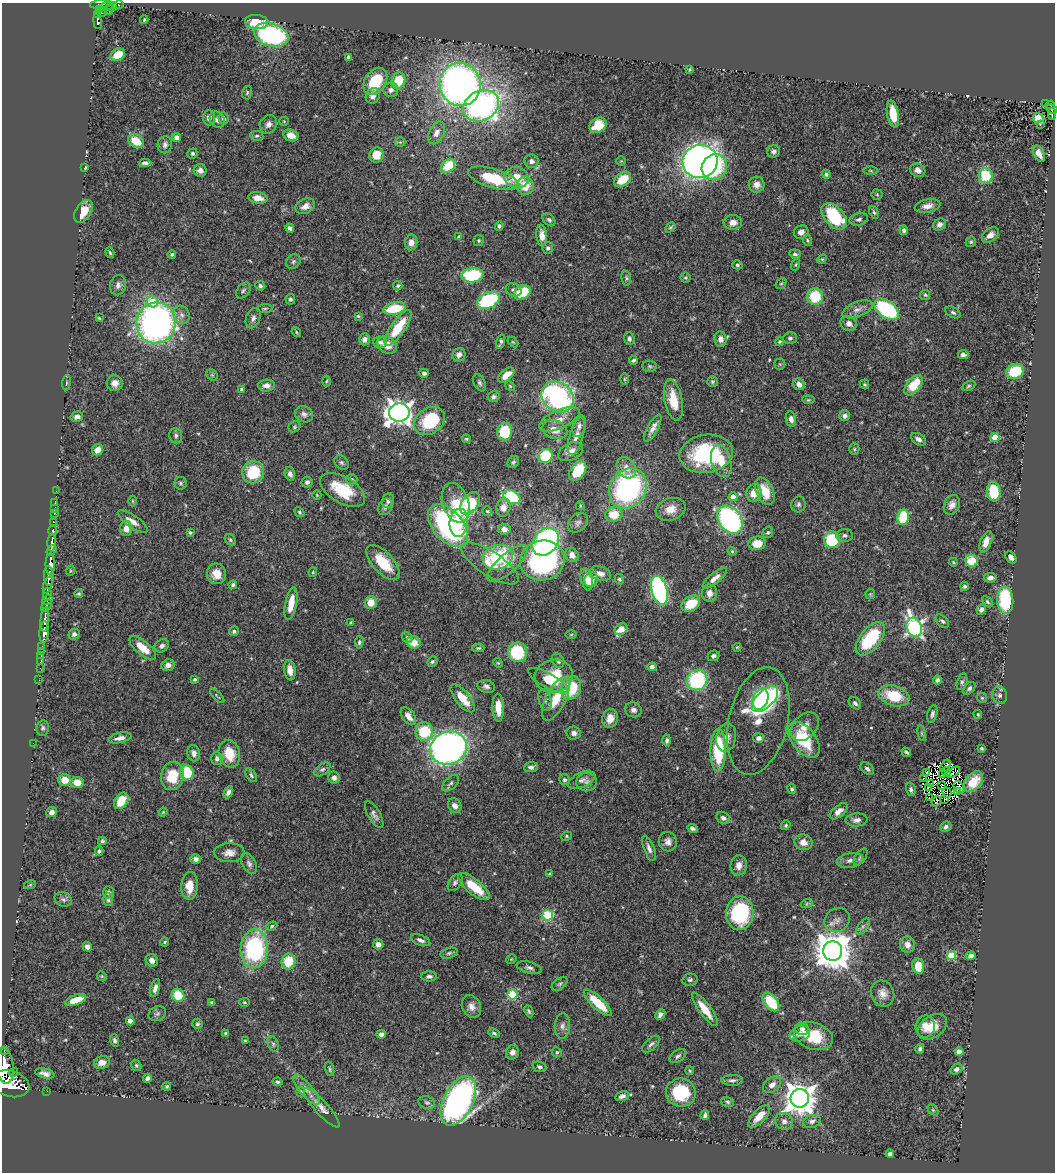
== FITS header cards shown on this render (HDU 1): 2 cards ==
NAXIS1  =                 1053
NAXIS2  =                 1170

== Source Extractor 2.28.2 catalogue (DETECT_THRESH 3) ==
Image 1053 x 1170 px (HDU 1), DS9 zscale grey, 1 PNG px = 1 image px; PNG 1057 x 1174 px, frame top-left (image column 1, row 1170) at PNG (2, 3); each listed source drawn as its Kron ellipse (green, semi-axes under 4 px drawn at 4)
Background 0.522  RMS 0.022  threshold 0.0668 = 3 sigma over >= 5 px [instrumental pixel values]
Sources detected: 551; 10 with non-positive FLUX_AUTO (blend fragments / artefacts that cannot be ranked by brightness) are neither listed nor drawn; of the other 541, the 500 brightest by FLUX_AUTO listed and drawn (41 fainter detections omitted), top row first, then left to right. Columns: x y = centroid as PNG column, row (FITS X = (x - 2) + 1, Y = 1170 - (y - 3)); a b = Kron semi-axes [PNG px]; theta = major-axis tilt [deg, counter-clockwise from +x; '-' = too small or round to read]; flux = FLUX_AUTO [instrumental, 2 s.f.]
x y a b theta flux
101 4 11 4 7 420
119 5 5 3 - 23
106 7 7 3 17 110
112 7 5 3 - 47
99 10 4 2 - 38
109 10 5 3 - 70
101 13 5 3 - 51
98 15 3 3 - 53
144 20 4 3 - 1.7
98 21 8 3 -83 160
257 22 12 7 -5 47
271 35 18 11 -18 230
118 55 7 5 33 31
348 57 4 3 - 3.8
690 69 3 2 - 1.6
375 81 15 10 55 56
398 81 8 6 66 50
460 84 21 20 - 800
391 90 7 7 - 6.2
247 93 7 5 74 2.6
373 96 8 7 - 7.4
1046 104 3 2 - 6.8
1051 105 4 3 - 53
481 106 19 14 28 520
1052 109 6 3 -20 52
893 114 13 6 -80 33
1052 114 5 2 - 27
209 118 7 6 - 7.3
223 118 6 5 - 4.2
1038 118 5 5 - 86
217 120 9 7 -57 7.7
284 121 5 4 - 1.6
268 124 10 8 62 7.2
1040 124 3 2 - 3.2
598 125 9 7 30 39
436 133 12 7 63 12
291 135 8 5 -19 15
257 136 6 5 - 2.8
177 137 4 4 - 13
136 141 8 6 -32 30
400 142 5 5 - 2.3
165 145 9 7 79 6.2
774 151 7 6 - 5.2
192 153 5 5 - 2.8
1039 154 9 5 -64 9.2
376 155 8 7 - 23
531 161 7 7 - 5.8
621 161 4 4 - 1.6
700 161 17 16 - 1100
145 163 6 4 1 4.5
448 166 8 6 41 52
85 167 3 3 - 3.3
714 167 13 12 - 80
200 170 6 6 - 7.9
918 170 8 6 -30 7.2
871 171 7 3 -1 1.9
826 174 4 4 - 3.2
986 176 8 7 - 56
493 178 26 9 -16 73
516 178 12 10 -15 27
623 179 9 6 38 36
757 185 8 8 - 11
525 186 9 8 - 30
877 194 5 5 - 2.1
258 198 9 5 -10 14
305 206 10 7 24 12
928 206 13 6 10 12
83 211 12 7 57 26
874 212 7 4 -64 2.5
834 216 15 9 -47 84
859 219 9 6 13 4.4
549 220 7 5 -45 3.2
733 222 9 7 2 11
940 224 7 5 33 6.3
499 226 5 4 - 3.5
670 227 5 4 - 2.3
290 228 4 4 - 5.4
904 230 5 4 - 3.9
801 232 7 6 - 8.1
542 235 11 5 -84 11
990 235 9 6 39 9.7
459 236 4 3 - 1.9
479 240 5 5 - 2.2
807 240 5 3 - 1.8
411 242 8 6 81 9
971 242 5 5 - 2.3
548 248 6 5 - 3.9
110 253 5 4 - 2.5
172 254 4 4 - 2.3
795 254 6 4 -6 3.5
822 259 5 4 - 1.8
293 262 8 6 47 3.9
737 265 5 4 - 2.8
795 265 6 4 73 1.9
472 275 11 7 7 100
626 278 7 5 -81 2.8
685 278 5 5 - 2.4
781 283 6 5 - 2.1
118 285 10 8 78 7.5
260 286 5 4 - 3.2
398 286 5 4 - 2.7
514 290 8 6 -26 4.8
243 291 9 6 51 3.9
522 292 9 6 29 53
925 295 5 5 - 2.3
815 297 8 8 - 60
290 299 5 4 - 2.5
488 300 12 7 26 130
152 302 6 5 - 59
265 308 7 3 5 1.9
394 309 11 6 12 59
858 309 16 7 21 9.6
887 309 14 8 -36 150
953 312 8 5 -27 3.7
182 315 9 7 -63 7.2
358 316 4 4 - 1.8
99 318 3 3 - 1.8
253 318 10 7 69 6.4
156 323 20 19 - 620
849 323 8 7 - 10
398 328 21 7 55 51
296 332 5 4 - 1.9
790 338 7 5 16 3.4
364 339 6 5 - 6
629 339 6 5 - 3.8
721 339 7 6 - 9.2
780 341 5 4 - 2.5
380 342 7 5 -1 4
500 342 7 3 72 3.3
513 342 6 3 -44 1.7
387 345 10 8 -33 20
459 355 7 6 - 8
963 355 5 4 - 6.3
633 360 4 3 - 3.1
780 364 5 5 - 1.9
650 366 7 5 -2 3.2
1015 371 9 7 25 61
424 373 5 4 - 4.2
212 375 6 5 - 2.2
506 375 9 5 41 18
624 379 6 4 90 1.7
326 381 5 3 - 1.7
712 382 5 5 - 2.5
66 383 7 3 85 2
115 383 8 8 - 11
480 383 9 5 -64 3.6
799 384 6 5 - 9.1
865 384 4 4 - 2.1
913 385 12 6 51 53
266 386 8 6 4 8.6
510 386 5 4 - 1.8
969 386 7 4 28 2.8
242 389 4 4 - 5.5
494 397 6 5 - 3.5
558 397 17 14 -38 360
673 400 21 9 -79 34
808 400 6 4 -5 2.1
399 412 10 9 - 1400
304 414 9 8 - 6.1
845 416 5 5 - 4.8
77 417 6 5 - 5.9
559 419 21 9 24 19
791 419 8 5 -79 6.4
429 421 16 12 37 86
579 426 11 6 77 6.5
294 427 6 5 - 2.3
653 428 15 5 61 9.2
555 430 13 9 -17 18
504 431 9 7 87 62
176 436 8 6 -84 4.1
576 436 19 6 73 13
995 437 4 4 - 40
466 439 4 4 - 2
918 439 8 5 -35 6.3
854 449 5 5 - 2.2
97 450 6 5 - 20
571 452 13 8 25 13
706 454 27 19 9 130
546 456 7 6 - 66
721 461 16 10 -75 26
341 462 8 6 -44 3.9
513 462 6 5 - 3
626 468 11 9 -52 13
578 471 11 7 57 50
253 472 11 11 - 69
290 474 7 5 -76 7.3
352 479 6 5 - 2.6
307 482 6 5 - 4.7
180 483 6 6 - 3.1
628 488 21 18 54 280
343 490 25 13 -30 57
56 491 2 2 - 6.1
765 491 14 8 -65 32
994 492 10 7 -85 67
754 493 9 7 76 17
317 495 5 4 - 1.7
512 497 9 6 -28 130
733 497 4 4 - 16
132 501 5 3 - 1.5
388 501 7 6 - 4.8
55 503 2 2 - 6.5
456 503 20 13 -71 38
470 503 13 8 53 110
798 504 8 7 - 4.5
952 505 10 7 65 8.7
580 506 4 3 - 1.5
385 507 9 6 59 5.4
503 507 9 7 76 10
54 508 3 2 - 6.1
671 509 15 11 17 19
487 511 5 4 - 1.8
299 512 5 4 - 2.4
54 513 3 3 - 20
614 514 9 7 15 32
903 517 8 5 83 88
730 519 15 11 -54 310
133 521 17 6 -34 13
53 522 4 3 - 97
459 523 14 9 83 30
578 523 11 8 44 5.8
448 526 25 15 -49 310
126 528 7 6 - 13
504 529 6 5 - 8.2
52 531 5 3 - 150
190 532 4 4 - 2.7
768 532 6 5 - 2.4
845 535 8 6 3 4.7
230 540 6 5 - 2.9
832 540 8 8 - 76
52 542 9 4 88 700
546 542 15 12 49 290
986 542 11 5 69 14
757 543 8 7 - 23
51 550 6 3 54 210
732 551 4 3 - 1.5
572 555 7 6 - 9.7
498 557 15 12 17 110
1011 557 7 4 -56 6.4
542 560 22 20 16 280
971 561 6 6 - 52
383 562 22 10 -47 50
953 562 4 3 - 2
490 563 33 12 -33 29
508 563 25 9 42 22
50 564 11 4 -89 1100
70 571 5 3 - 1.5
313 572 4 4 - 1.7
600 573 11 7 -18 9.7
216 574 10 9 - 18
49 576 10 5 -87 430
715 578 15 5 39 11
990 578 6 5 - 7.5
587 579 11 5 -77 17
619 579 5 4 - 2.3
591 580 7 6 - 11
48 585 9 3 71 200
233 585 4 3 - 3.5
964 586 4 4 - 3.8
659 590 15 8 -74 300
79 593 4 4 - 2.3
710 593 8 7 - 9.3
47 594 6 3 83 200
870 594 5 5 - 1.9
47 600 6 3 32 55
1005 600 13 8 -86 120
371 602 6 6 - 22
987 602 6 4 -46 2.5
291 603 17 6 79 26
691 604 10 7 34 42
47 606 7 4 53 120
981 610 5 4 - 5.6
45 620 12 3 85 650
942 621 8 5 -48 3.1
351 623 4 4 - 3.1
914 627 10 7 -70 510
621 629 7 5 36 31
234 631 5 4 - 3.3
44 632 11 4 86 1000
74 634 5 5 - 5.4
571 635 6 4 1 1.7
407 638 6 4 -46 2.9
870 639 20 10 52 100
359 642 6 4 84 3.1
413 642 7 6 - 20
42 646 3 2 - 6.6
162 646 7 6 - 5.6
737 647 4 4 - 1.5
143 648 16 7 -40 27
478 648 6 4 2 2.3
42 651 3 2 - 16
518 652 10 9 - 79
41 655 3 2 - 13
713 656 6 5 - 3.8
432 661 5 5 - 3
558 661 7 5 -57 4.9
40 662 3 2 - 7.1
498 663 5 4 - 1.6
168 665 7 5 21 7.9
652 667 4 4 - 9.5
40 668 2 2 - 11
290 670 10 5 -83 13
554 676 19 16 12 50
195 679 4 3 - 3.1
39 680 2 2 - 5
697 680 11 10 - 140
937 680 4 4 - 3.5
548 681 22 7 -29 19
962 682 8 5 75 3.4
486 686 9 6 -16 5.5
571 688 12 10 62 76
969 688 7 5 46 3.6
1000 695 9 7 -74 5.4
217 696 9 2 -46 1.6
894 696 16 10 -17 54
463 698 17 7 -51 31
982 698 5 5 - 1.9
556 699 23 10 63 36
760 699 11 7 70 200
765 699 16 8 44 340
545 700 11 6 -76 6.2
855 703 7 5 -44 4.6
498 708 14 5 -88 26
633 710 8 7 - 5.7
932 714 9 5 76 4.1
978 714 4 3 - 1.5
408 716 10 6 -54 12
610 718 9 7 75 16
758 721 55 29 77 91
805 727 16 11 46 16
43 728 8 6 81 3.9
424 731 9 8 - 65
574 733 7 6 - 5.9
922 733 8 4 -81 2.4
120 738 12 5 12 7.9
726 738 14 10 78 14
758 738 5 5 - 7.5
667 740 6 4 88 3.7
804 740 21 12 -52 69
33 743 2 2 - 46
449 748 18 16 18 940
981 748 3 3 - 2.8
718 750 21 8 89 97
906 752 5 3 - 2.7
194 753 8 6 -75 7.6
229 754 14 10 -74 35
217 758 6 5 - 5
946 766 6 4 57 6.4
531 767 7 5 5 5
322 769 9 5 35 3.9
867 769 7 5 -40 4.6
946 771 4 2 - 4
187 772 7 6 - 66
953 772 7 2 38 1.9
927 773 3 2 - 1.8
251 775 8 4 -56 3.3
942 775 3 2 - 2
172 776 14 11 77 46
334 778 6 6 - 6.2
923 778 3 2 - 3.1
65 780 6 6 - 21
564 780 6 5 - 3.2
582 780 15 7 23 7.1
77 782 6 5 - 20
586 782 10 9 - 7.3
974 782 12 7 51 26
451 783 10 6 43 4.1
931 784 3 2 - 1.8
942 786 3 2 - 3
928 787 3 2 - 1.9
959 787 6 4 -58 4.9
792 789 5 4 - 2.6
911 789 7 4 -76 3.8
958 791 4 3 - 5.2
228 792 6 4 62 5.1
947 793 5 2 - 2.3
929 798 4 2 - 2.6
945 799 3 2 - 3.7
121 801 9 6 55 33
936 801 5 3 - 2
455 806 7 6 - 8.9
839 811 10 5 40 9.9
51 812 5 5 - 7.7
163 812 4 3 - 1.5
374 815 15 6 -60 6.7
723 818 7 5 -28 6.1
857 820 11 6 4 7.1
786 825 5 4 - 2.5
946 827 6 5 - 4.2
692 828 5 4 - 4.4
566 836 5 4 - 2
102 841 4 4 - 2.7
668 842 10 9 - 8.6
803 842 9 8 - 11
649 848 13 5 -69 6.6
99 851 5 4 - 3
229 853 15 9 3 12
860 857 9 5 56 3.8
196 859 5 5 - 7.2
850 860 13 7 11 8.5
249 864 11 6 -62 5.7
739 865 10 8 81 10
550 874 4 3 - 2.6
455 883 9 6 54 3.9
30 885 6 4 19 1.8
190 886 14 8 89 26
474 887 19 7 -39 48
109 892 6 5 - 4.9
63 899 9 7 -25 4.9
108 900 6 4 -86 2.8
807 903 6 4 20 2.5
740 913 17 14 85 130
548 915 5 5 - 110
837 920 13 11 35 12
272 926 5 4 - 2.2
863 926 9 5 54 4.3
421 940 10 5 -21 5.7
165 942 5 3 - 1.9
378 944 5 5 - 7.1
907 945 8 7 - 13
87 947 5 4 - 8
254 949 19 13 88 200
833 951 10 9 - 4100
449 953 9 5 15 3.7
951 955 5 5 - 67
971 956 5 4 - 5.8
511 959 5 3 - 1.4
152 960 6 6 - 9.2
288 961 8 7 - 42
918 966 8 6 -79 29
529 967 13 5 -14 5.6
102 976 5 4 - 1.8
429 976 8 5 0 4.6
690 980 7 6 - 3.6
560 984 9 5 38 4
155 988 9 4 73 7.6
883 993 13 11 -67 13
512 994 5 5 - 99
178 995 6 6 - 44
76 1000 11 5 19 21
244 1002 5 4 - 2.1
771 1002 11 6 -52 66
212 1003 4 4 - 3.1
598 1003 18 6 -43 50
471 1006 12 9 -64 10
705 1009 20 6 -53 29
529 1011 6 3 -64 2.5
157 1014 9 7 27 4.5
660 1015 6 4 45 5.1
130 1021 4 4 - 16
197 1024 5 5 - 2.5
562 1026 13 7 85 7.5
925 1026 11 9 80 15
932 1027 16 10 35 24
802 1029 7 6 - 6.1
225 1033 4 4 - 2.3
494 1033 6 4 -24 2.8
381 1034 5 4 - 6.2
800 1034 10 7 20 10
813 1036 20 13 -18 52
115 1040 6 4 -71 3.3
245 1041 3 3 - 1.8
273 1044 8 5 -69 3.6
651 1044 11 5 43 5
920 1049 5 4 - 3.5
4 1051 3 2 - 39
512 1052 7 6 - 6.1
557 1052 5 5 - 2.4
959 1052 4 4 - 9.1
678 1056 9 5 34 4.4
102 1062 8 6 17 11
136 1065 6 4 -59 2.3
5 1066 17 9 -83 2000
539 1067 7 5 -22 3.7
329 1069 7 3 -69 2.2
956 1069 6 5 - 5.6
690 1071 4 2 - 1.6
13 1072 5 2 - 130
45 1073 10 5 -13 7.9
147 1078 4 4 - 4.2
732 1080 11 5 0 4.6
277 1082 5 4 - 2.8
10 1084 19 13 -16 3200
772 1085 10 7 36 9.9
167 1086 4 4 - 2.4
306 1090 19 6 -49 11
47 1091 2 2 - 5.9
301 1092 5 4 - 3.4
681 1093 15 14 - 64
622 1096 7 5 15 5.7
800 1098 9 9 - 2800
458 1101 26 14 63 700
427 1102 8 6 -19 3.7
728 1102 6 5 - 2.7
322 1108 26 6 -48 13
933 1110 6 4 -46 1.8
705 1115 5 3 - 4.1
759 1116 14 6 47 22
784 1121 9 8 - 7.4
812 1121 9 6 19 6.5
890 1154 4 4 - 4.2
At the frame edge (FLAGS 8, measured only in part): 2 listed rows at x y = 101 4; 5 1066
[41 fainter detections neither listed nor drawn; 10 non-positive-flux detections neither listed nor drawn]